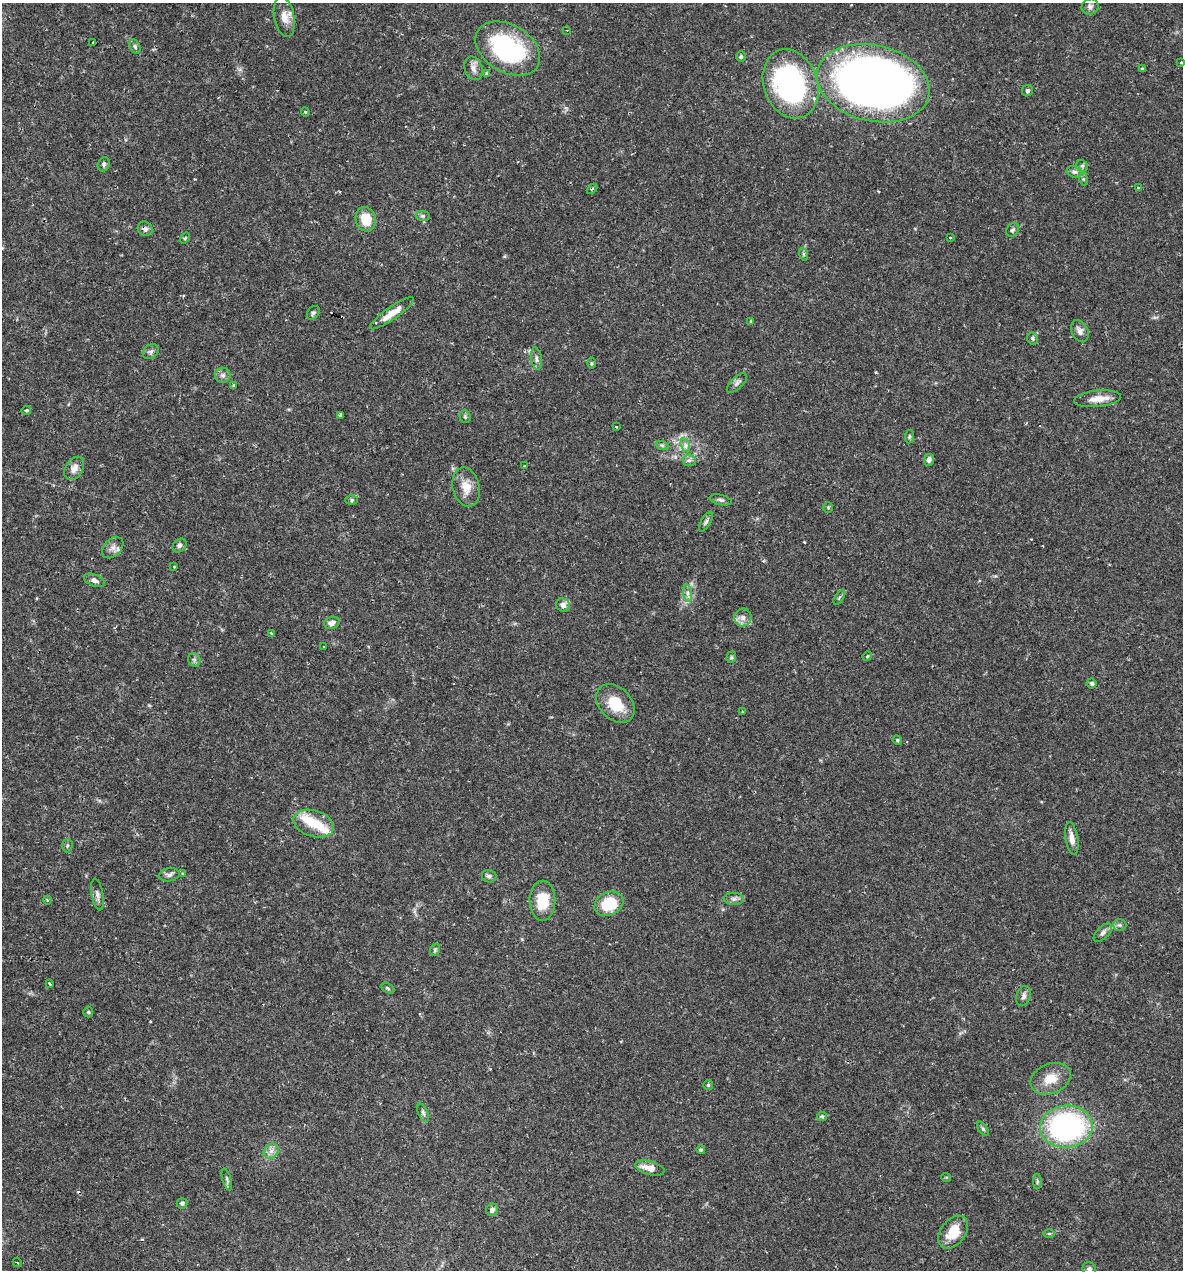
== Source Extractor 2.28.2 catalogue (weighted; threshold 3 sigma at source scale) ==
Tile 11 of 4 x 4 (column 3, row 3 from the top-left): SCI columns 2610-3790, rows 1269-2536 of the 5092 x 5073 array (HDU 1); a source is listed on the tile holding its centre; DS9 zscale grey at full resolution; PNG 1185 x 1272 px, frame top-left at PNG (2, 3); each listed source drawn as its Kron ellipse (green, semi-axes under 4 px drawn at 4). Shown black and unused: <1% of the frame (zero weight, under 2 of 3 exposures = <1% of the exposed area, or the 3 px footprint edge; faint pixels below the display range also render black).
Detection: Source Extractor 2.28.2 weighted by HDU 2 'WHT'; one run over the whole footprint, this tile lists its part. Background 0.0426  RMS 0.0032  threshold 0.0144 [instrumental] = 3 sigma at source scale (4.5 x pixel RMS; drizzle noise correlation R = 1.50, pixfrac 1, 0.05/0.05 arcsec/px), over >= 5 px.
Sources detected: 117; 1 inside a brighter object's white glare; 3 cosmic-ray / hot-pixel residue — neither listed nor drawn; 3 inside a brighter listed object's ellipse — not listed separately; the other 110 listed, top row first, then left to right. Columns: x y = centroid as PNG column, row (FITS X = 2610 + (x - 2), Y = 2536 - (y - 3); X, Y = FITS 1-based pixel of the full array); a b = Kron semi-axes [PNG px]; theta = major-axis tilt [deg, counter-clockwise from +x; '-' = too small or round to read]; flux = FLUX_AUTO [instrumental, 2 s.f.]
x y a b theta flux
1090 7 8 8 - 1
284 17 20 10 -79 3.5
567 30 3 3 - 0.34
92 42 3 3 - 0.57
135 47 7 5 -63 0.68
508 48 35 23 -31 44
741 57 5 4 - 0.5
1181 62 3 3 - 0.33
473 68 12 9 -73 2
1143 69 3 3 - 0.76
487 74 4 4 - 1.3
873 83 57 38 -13 300
791 84 35 27 -71 62
1027 91 6 5 - 0.67
305 112 4 4 - 0.44
104 164 7 5 68 0.74
1082 166 6 5 - 0.6
1074 172 8 5 -18 0.85
1083 179 6 4 -71 0.48
1138 188 3 3 - 0.81
592 189 6 4 44 0.39
423 216 7 5 -11 0.55
366 219 12 10 -75 6.4
145 229 8 7 - 1.1
1012 230 7 5 50 0.74
185 238 6 3 54 0.39
950 238 3 2 - 0.23
803 254 7 4 -71 0.48
313 313 7 5 53 0.68
392 313 26 6 35 4.1
751 321 3 3 - 0.31
1080 331 12 8 -64 1.6
1033 338 6 5 - 0.61
151 351 8 6 37 0.93
536 359 11 5 -81 1
591 363 5 3 - 0.38
223 375 8 7 - 1.2
737 383 12 6 44 1.1
234 385 3 3 - 0.94
1098 399 23 8 5 3.7
26 410 5 4 - 0.51
341 415 3 3 - 1.2
465 417 6 5 - 0.53
616 427 3 2 - 1
909 437 7 4 83 0.5
662 445 7 4 -19 0.58
685 445 7 4 -72 0.91
689 460 6 6 - 0.87
929 460 6 5 - 1.2
525 466 3 3 - 0.9
74 468 13 8 56 2.4
466 487 20 13 -77 4.6
352 500 6 5 - 0.52
721 500 11 5 -13 0.82
828 507 5 4 - 0.4
706 522 11 5 60 0.78
179 545 8 6 45 0.83
113 548 12 8 45 1.8
174 567 3 3 - 0.23
94 580 11 6 -22 1.3
688 593 9 4 -82 1
839 597 8 4 59 0.53
563 605 7 6 - 1.3
743 617 9 8 - 1.7
332 623 8 6 16 1.6
271 633 4 3 - 0.35
324 647 3 2 - 0.6
867 656 5 4 - 0.36
731 657 6 4 70 0.47
194 660 7 6 - 0.67
1092 683 5 4 - 0.68
615 703 22 16 -46 8.5
742 712 3 2 - 0.3
897 740 5 4 - 0.37
314 824 21 13 -17 7.6
1072 838 16 6 -80 2.4
67 846 7 5 88 0.59
183 873 4 3 - 0.4
169 875 10 6 9 1.1
489 876 7 6 - 0.87
97 895 16 6 -80 1.3
734 899 10 6 -2 1.1
47 900 4 3 - 0.32
542 901 20 13 -90 8
609 904 15 11 26 12
1120 925 7 5 0 0.77
1103 933 11 6 47 1.1
435 950 6 4 71 0.46
49 983 4 3 - 0.51
387 988 7 4 -28 0.47
1024 996 10 7 71 1.1
88 1012 5 5 - 0.41
1051 1079 21 15 23 5.7
708 1085 5 5 - 0.49
423 1113 9 5 -66 0.81
822 1116 5 4 - 0.39
1066 1127 26 21 5 68
983 1129 8 4 -54 0.55
701 1150 4 4 - 0.49
271 1151 8 6 46 1.4
650 1168 15 6 -14 3.8
946 1177 5 3 - 0.26
227 1179 11 3 -74 0.63
1037 1182 7 4 89 0.49
182 1203 5 5 - 0.74
492 1210 6 6 - 1.1
953 1232 18 12 52 7.4
1049 1233 6 4 0 0.41
17 1263 5 3 - 0.33
1089 1269 7 6 - 1
Overlapping masked pixels (flux is a lower limit): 1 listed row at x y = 145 229
Isophote crosses this tile's border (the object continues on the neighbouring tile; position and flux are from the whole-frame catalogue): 1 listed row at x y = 1089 1269